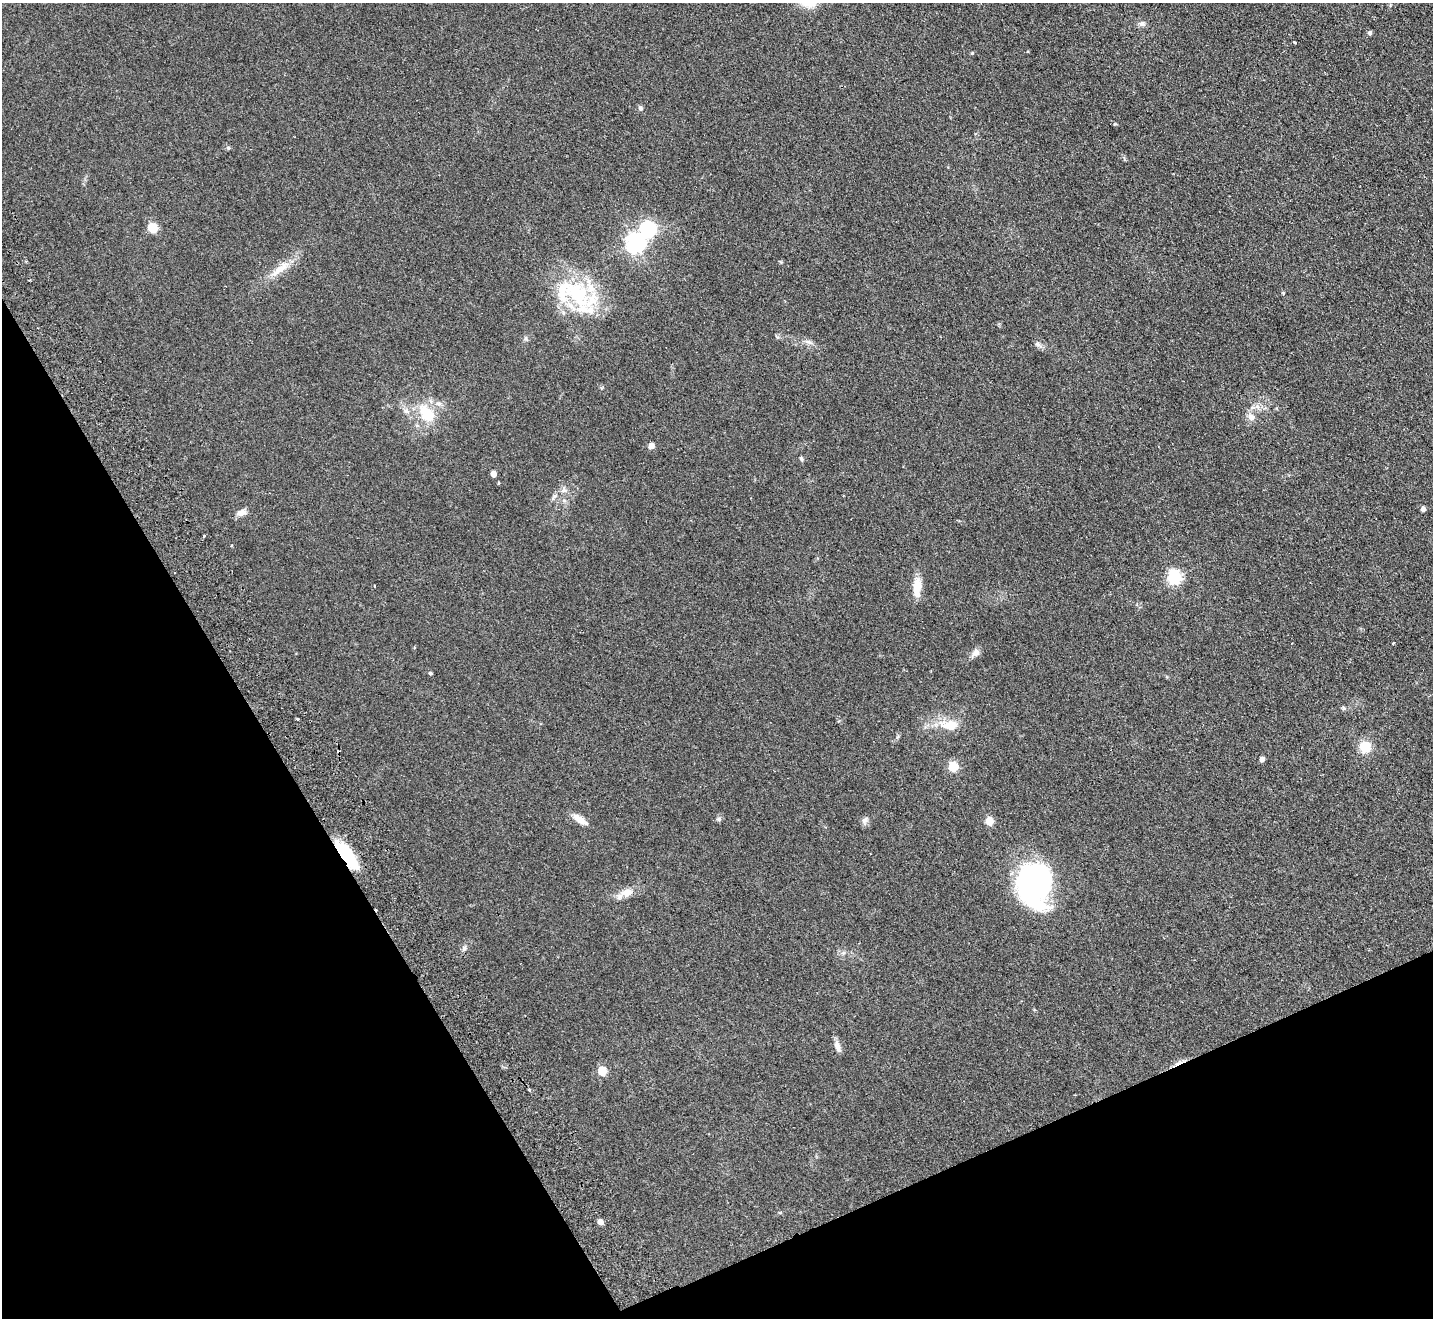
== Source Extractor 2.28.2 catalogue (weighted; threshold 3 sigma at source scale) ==
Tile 14 of 4 x 4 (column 2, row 4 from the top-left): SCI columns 1484-2914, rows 322-1637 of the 5830 x 5776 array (HDU 1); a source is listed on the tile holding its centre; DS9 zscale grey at full resolution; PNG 1435 x 1320 px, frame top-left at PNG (2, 3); no overlay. Shown black and unused: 25% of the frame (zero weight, under 2 of 3 exposures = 3% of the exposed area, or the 3 px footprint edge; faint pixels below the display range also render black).
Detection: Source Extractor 2.28.2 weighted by HDU 2 'WHT'; one run over the whole footprint, this tile lists its part. Background 0.0999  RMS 0.0098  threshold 0.044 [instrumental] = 3 sigma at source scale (4.5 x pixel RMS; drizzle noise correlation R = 1.50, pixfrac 1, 0.05/0.05 arcsec/px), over >= 5 px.
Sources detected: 57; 5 cosmic-ray / hot-pixel residue — not listed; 2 inside a brighter listed object's ellipse — not listed separately; the other 50 listed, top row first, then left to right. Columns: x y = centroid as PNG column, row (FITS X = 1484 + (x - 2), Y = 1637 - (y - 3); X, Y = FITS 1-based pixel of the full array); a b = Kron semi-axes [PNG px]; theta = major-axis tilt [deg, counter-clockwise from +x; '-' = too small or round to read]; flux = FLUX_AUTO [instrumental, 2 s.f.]
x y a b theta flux
1142 24 9 7 2 3.1
1370 33 5 4 - 2.7
1294 42 3 3 - 1.2
972 53 4 4 - 1.1
641 108 7 6 - 2.2
228 148 5 5 - 1.4
152 228 5 5 - 52
648 229 22 19 38 44
636 244 7 7 - 470
280 269 34 10 37 16
576 292 65 27 -29 81
1283 293 4 4 - 0.8
526 338 7 4 71 1.5
809 342 14 5 -20 3.5
1037 344 6 6 - 2
439 404 7 6 - 2.7
406 411 9 6 -16 3.4
428 415 16 9 -49 33
1251 417 11 9 -38 5.7
651 446 5 4 - 9.8
801 459 7 4 -77 1.7
494 474 5 4 - 8.9
499 483 4 3 - 0.85
564 490 11 6 -5 3.5
554 497 11 4 45 2.8
1423 509 4 4 - 5
241 513 13 8 17 5.5
1174 578 6 6 - 180
374 586 3 2 - 1.3
917 587 24 9 88 15
975 653 13 8 48 4.6
430 673 4 4 - 1.4
1343 708 6 5 - 1.5
297 719 3 2 - 1.1
949 725 29 14 -5 20
1365 747 11 10 - 20
1262 759 4 4 - 5
953 767 5 5 - 53
719 819 7 5 21 1.9
580 820 22 8 -34 8.1
865 820 10 7 41 3.4
989 821 5 5 - 28
347 855 31 10 -52 56
1034 885 42 31 -87 200
627 892 15 10 14 9.5
464 948 7 5 59 2
837 1046 16 7 -72 5.1
602 1071 5 5 - 37
529 1090 3 3 - 1.4
600 1222 5 4 - 7.5
Overlapping masked pixels (flux is a lower limit): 1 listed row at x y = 347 855
Unlisted compact peaks at least as high as the median listed source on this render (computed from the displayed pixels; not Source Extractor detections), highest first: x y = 1115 124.